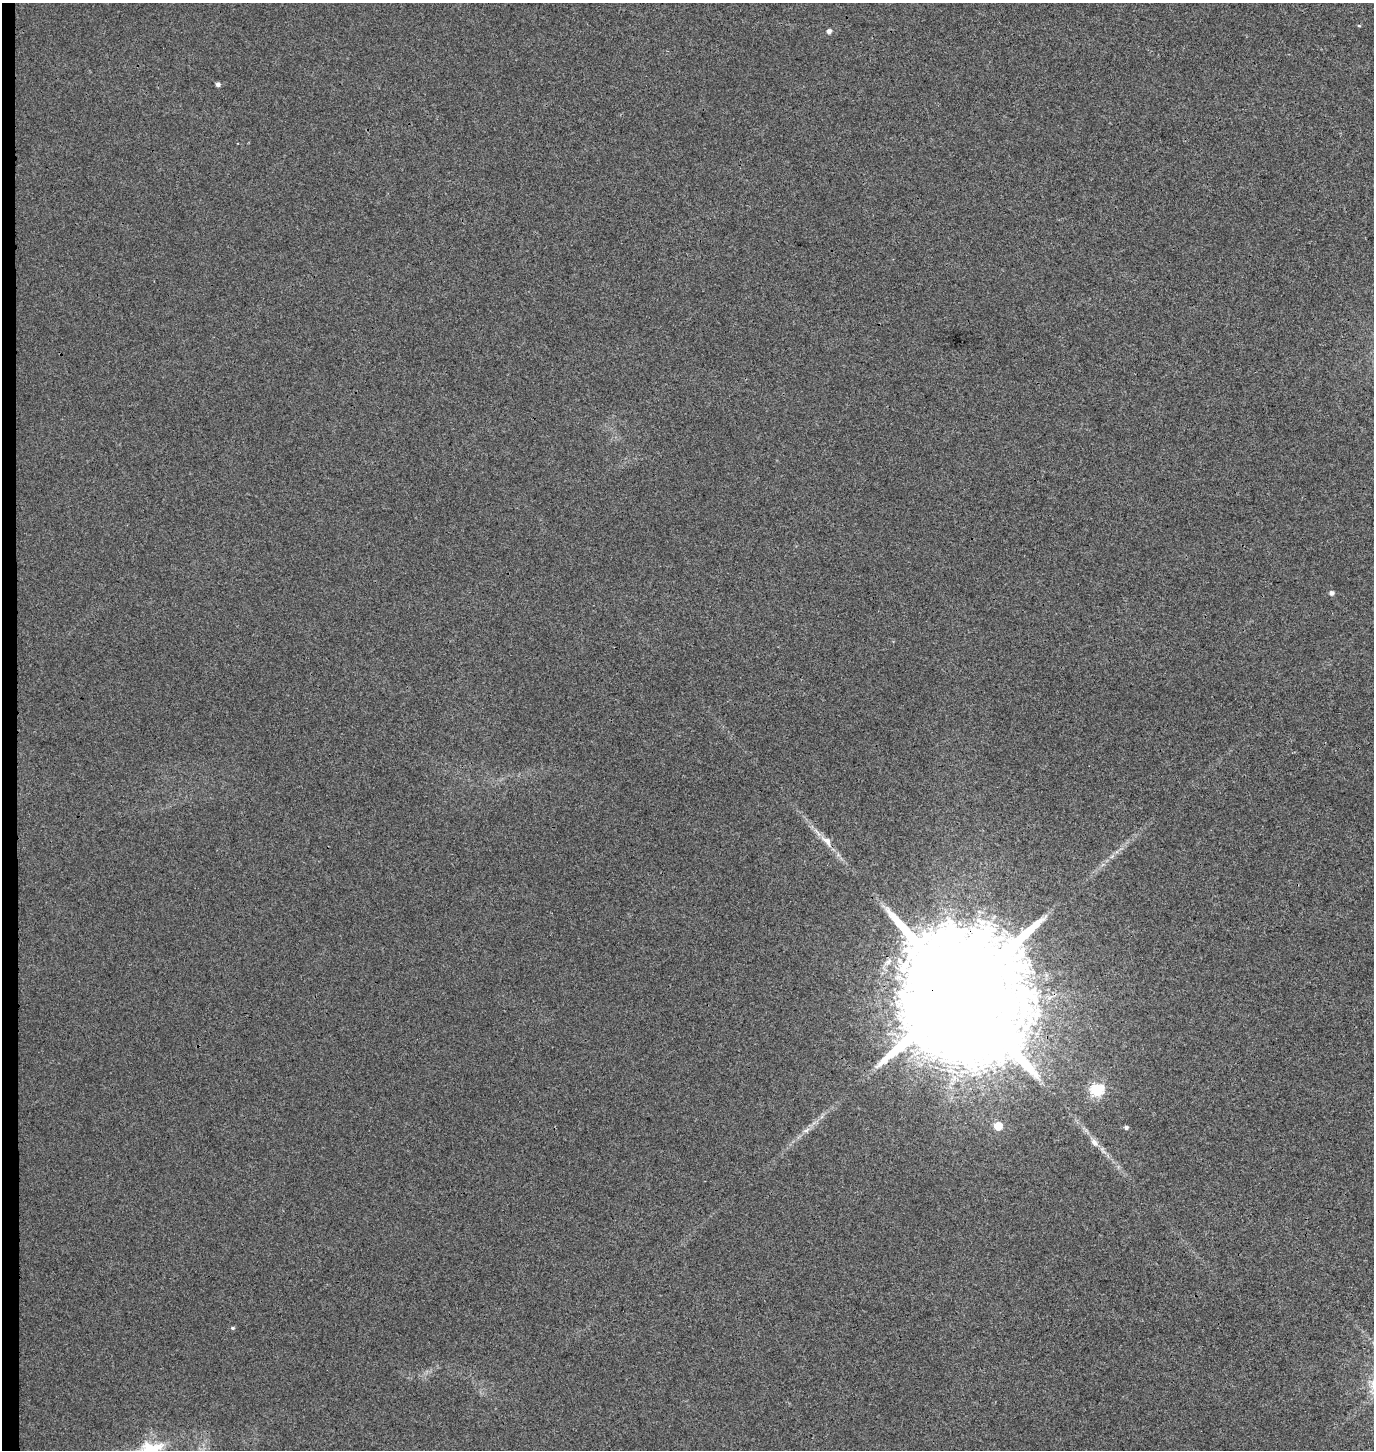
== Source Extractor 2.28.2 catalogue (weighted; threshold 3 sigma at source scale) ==
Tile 4 of 3 x 3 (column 1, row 2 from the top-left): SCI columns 271-1642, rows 1459-2906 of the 4654 x 4357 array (HDU 1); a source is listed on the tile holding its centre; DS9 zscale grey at full resolution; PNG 1376 x 1452 px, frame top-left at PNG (2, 3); no overlay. Shown black and unused: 1% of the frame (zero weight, under 3 of 4 exposures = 5% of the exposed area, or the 3 px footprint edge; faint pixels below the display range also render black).
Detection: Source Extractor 2.28.2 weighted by HDU 2 'WHT'; one run over the whole footprint, this tile lists its part. Background 0.00251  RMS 0.004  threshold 0.0179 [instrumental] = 3 sigma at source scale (4.5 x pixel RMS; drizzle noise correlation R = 1.50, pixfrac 1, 0.0396/0.0396 arcsec/px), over >= 5 px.
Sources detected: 12; all 12 listed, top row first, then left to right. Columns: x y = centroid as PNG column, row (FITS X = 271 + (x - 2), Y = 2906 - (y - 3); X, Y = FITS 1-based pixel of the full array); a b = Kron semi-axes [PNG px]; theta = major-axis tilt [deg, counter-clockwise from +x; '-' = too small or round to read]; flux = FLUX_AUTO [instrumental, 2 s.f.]
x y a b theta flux
1359 26 5 3 - 0.33
829 31 5 4 - 1.5
218 84 5 4 - 1.2
1332 593 5 5 - 1.2
827 841 20 9 -47 4.2
961 992 42 28 -7 28000
1096 1090 6 6 - 50
998 1126 5 5 - 9.9
1126 1127 5 4 - 0.99
806 1130 11 5 28 1.6
1094 1142 12 8 -43 2.4
232 1328 5 4 - 0.61
Overlapping masked pixels (flux is a lower limit): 1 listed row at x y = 961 992